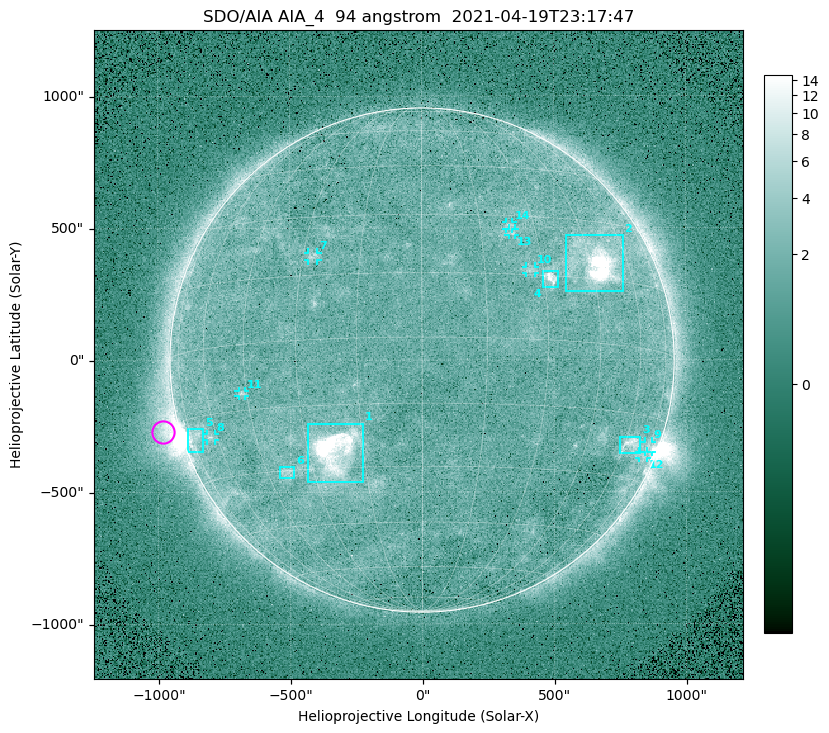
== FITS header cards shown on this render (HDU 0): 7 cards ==
TELESCOP= 'SDO/AIA '
INSTRUME= 'AIA_4   '
WAVELNTH=                   94
WAVEUNIT= 'angstrom'
DATE-OBS= '2021-04-19T23:17:47.12'
CTYPE1  = 'HPLN-TAN'
CTYPE2  = 'HPLT-TAN'

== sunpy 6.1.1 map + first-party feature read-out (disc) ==
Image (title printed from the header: SDO/AIA AIA_4  94 angstrom  2021-04-19T23:17:47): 512 x 512 px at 4.8 arcsec/px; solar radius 955 arcsec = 199 px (full disc in frame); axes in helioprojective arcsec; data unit not stated in the header (colour bar unlabelled)
Orientation: roll -0.138 deg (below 1 deg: not rotated)
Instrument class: DISC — disc imager (sunpy class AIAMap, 94 A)
Bright regions (active regions / flare kernels): reference = the median radial profile (limb darkening/brightening removed); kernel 5 px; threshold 5 sigma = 2.43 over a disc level ~1.71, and >= 1.15x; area >= 9 px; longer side >= 5 px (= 24 arcsec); searched inside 0.97 R_sun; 14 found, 14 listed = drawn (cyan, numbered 1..; 8 of them under ~33 arcsec drawn as corner ticks so the feature stays visible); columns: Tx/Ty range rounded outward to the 10 arcsec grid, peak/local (2 s.f.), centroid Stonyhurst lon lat
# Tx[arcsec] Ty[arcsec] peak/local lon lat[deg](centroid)
1 -430..-220 -460..-240 39 -22 -26
2 540..760 260..470 28 +47 +19
3 750..830 -360..-290 4.7 +63 -22
4 460..520 270..340 7.3 +32 +14
5 -890..-830 -350..-260 5.7 -72 -19
6 -540..-480 -450..-400 3.2 -38 -30
7 -430..-390 380..410 3.1 -27 +20
8 -820..-780 -300..-280 3 -63 -20
9 840..870 -350..-310 3.2 +75 -22
10 390..430 330..360 2.7 +27 +16
11 -700..-670 -140..-110 3.4 -47 -11
12 820..850 -380..-350 2.3 +73 -24
13 330..360 470..500 3 +23 +25
14 320..350 490..520 2.7 +23 +27
Off-limb structures (1.02-1.3 R_sun): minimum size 50 px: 7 found; the strongest spans PA ~90..115 deg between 1.02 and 1.21 R_sun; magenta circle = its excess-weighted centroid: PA ~105 deg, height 1.07 R_sun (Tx ~-980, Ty ~-270 arcsec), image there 5.4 x the reference